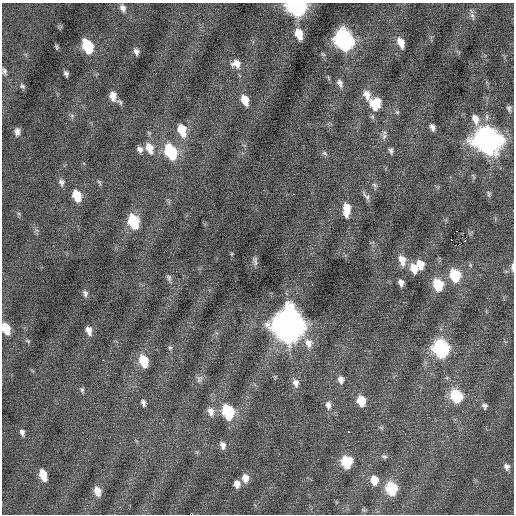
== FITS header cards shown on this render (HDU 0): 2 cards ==
NAXIS1  =                  512 / Axis length
NAXIS2  =                  512 / Axis length

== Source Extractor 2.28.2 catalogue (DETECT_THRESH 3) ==
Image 512 x 512 px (HDU 0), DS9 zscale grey, 1 PNG px = 1 image px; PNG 516 x 516 px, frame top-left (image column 1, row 512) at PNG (2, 3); no overlay
Background -0.0986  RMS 0.76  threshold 2.29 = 3 sigma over >= 5 px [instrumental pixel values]
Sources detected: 92; all 92 listed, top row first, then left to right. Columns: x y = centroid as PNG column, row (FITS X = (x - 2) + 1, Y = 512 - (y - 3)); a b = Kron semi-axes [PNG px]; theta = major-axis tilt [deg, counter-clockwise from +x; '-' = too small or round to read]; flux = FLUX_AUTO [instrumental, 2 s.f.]
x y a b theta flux
296 6 10 8 -38 15000
123 8 9 6 -68 220
472 16 11 5 -74 170
299 34 10 6 -72 890
343 40 12 9 -67 19000
401 43 9 6 -68 600
87 46 10 7 -68 3300
57 47 4 3 - 69
136 52 6 4 -68 200
236 64 11 10 - 440
4 71 9 5 -70 140
66 74 6 4 -69 130
340 83 10 6 -67 220
22 86 8 6 -41 110
367 95 14 8 -70 450
113 96 9 6 -81 400
245 100 10 6 -67 690
120 102 9 5 -45 110
375 104 13 11 56 1200
509 108 7 5 -83 120
397 112 5 5 - 80
72 116 6 4 -19 83
475 119 12 7 -70 420
432 127 7 4 -67 210
182 130 11 7 -70 1200
17 131 7 5 82 210
384 136 10 6 -90 170
487 140 13 11 -52 45000
149 148 14 8 -67 650
140 149 8 7 - 190
391 150 7 4 -75 130
170 151 11 7 -67 4300
324 153 8 5 -36 96
61 182 9 7 -71 190
99 182 7 4 -59 81
374 185 8 5 -28 100
294 194 2 2 - 48
489 194 8 5 -87 98
77 196 10 7 -70 1200
366 196 13 5 -51 170
347 210 14 7 89 760
133 221 11 7 -71 2900
452 240 3 2 - 100
465 241 2 2 - 37
458 245 3 2 - 260
402 260 13 8 -75 530
255 261 12 5 -81 150
420 264 9 6 -73 650
470 265 6 3 -72 64
512 267 9 3 90 170
414 268 10 7 -74 750
455 275 9 7 -72 2700
169 278 8 5 -67 120
401 283 6 5 - 260
312 284 2 2 - 92
438 285 9 7 -71 2000
85 293 7 5 -81 150
288 325 14 13 - 87000
6 328 9 6 -69 1200
89 330 8 5 -71 350
308 343 14 11 -70 500
170 348 6 5 - 88
441 348 10 9 - 9400
103 360 2 2 - 260
143 361 11 7 -69 1300
199 379 11 7 67 210
341 380 8 6 -71 260
296 383 11 8 -78 290
82 390 7 4 -83 94
456 396 9 8 - 3100
361 401 8 7 - 1100
143 403 8 5 -69 160
328 405 11 7 -82 250
484 406 6 6 - 140
211 412 12 8 -74 360
228 412 10 7 -72 4200
163 419 2 2 - 37
381 427 6 4 -19 72
22 432 7 5 -77 160
349 432 3 2 - 93
223 445 9 6 -81 260
279 454 2 2 - 150
384 456 7 5 -23 110
346 462 9 8 - 2100
507 467 8 7 - 200
43 475 9 6 -71 980
245 478 9 8 - 420
374 480 9 7 -75 740
237 484 8 6 -82 340
391 489 9 8 - 2600
97 491 10 7 -75 480
120 507 3 2 - 53
At the frame edge (FLAGS 8, measured only in part): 4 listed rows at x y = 296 6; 4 71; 512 267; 6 328